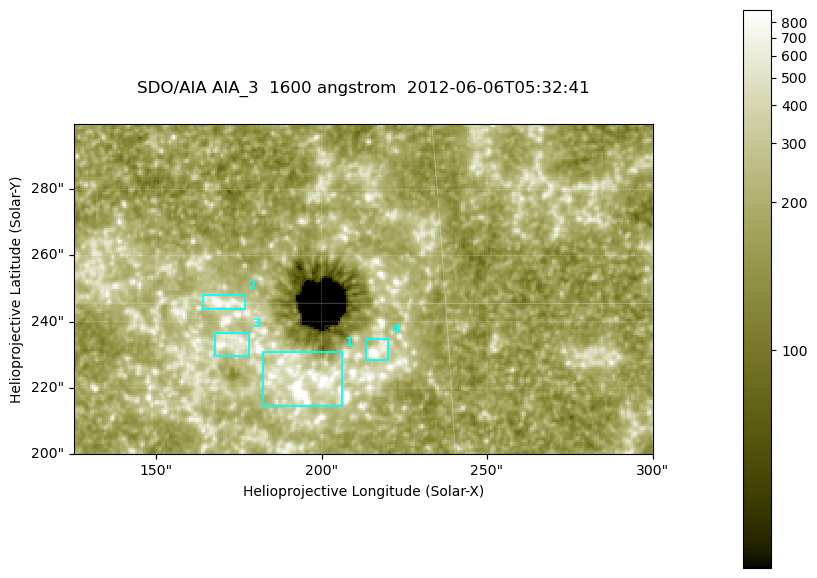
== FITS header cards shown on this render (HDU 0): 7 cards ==
TELESCOP= 'SDO/AIA '
INSTRUME= 'AIA_3   '
WAVELNTH=                 1600
WAVEUNIT= 'angstrom'
DATE-OBS= '2012-06-06T05:32:41.13'
CTYPE1  = 'HPLN-TAN'
CTYPE2  = 'HPLT-TAN'

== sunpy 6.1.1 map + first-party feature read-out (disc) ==
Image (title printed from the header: SDO/AIA AIA_3  1600 angstrom  2012-06-06T05:32:41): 287 x 164 px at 0.609 arcsec/px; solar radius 946 arcsec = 1552 px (partial field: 0.6% of the solar disc is inside the frame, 100% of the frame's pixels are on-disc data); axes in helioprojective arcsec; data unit not stated in the header (colour bar unlabelled)
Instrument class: DISC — disc imager (sunpy class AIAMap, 1600 A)
Bright regions (active regions / flare kernels): reference = the on-disc median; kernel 3 px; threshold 5 sigma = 314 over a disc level ~182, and >= 1.15x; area >= 47 px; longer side >= 3 px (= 1.8 arcsec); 4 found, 4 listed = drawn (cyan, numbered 1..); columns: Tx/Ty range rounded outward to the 2 arcsec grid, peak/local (2 s.f.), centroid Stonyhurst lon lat
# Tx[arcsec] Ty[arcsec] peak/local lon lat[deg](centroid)
1 182..206 214..232 13 +12 +14
2 164..178 244..248 7.2 +11 +15
3 168..178 230..238 4.2 +11 +14
4 212..220 228..236 5.5 +14 +14